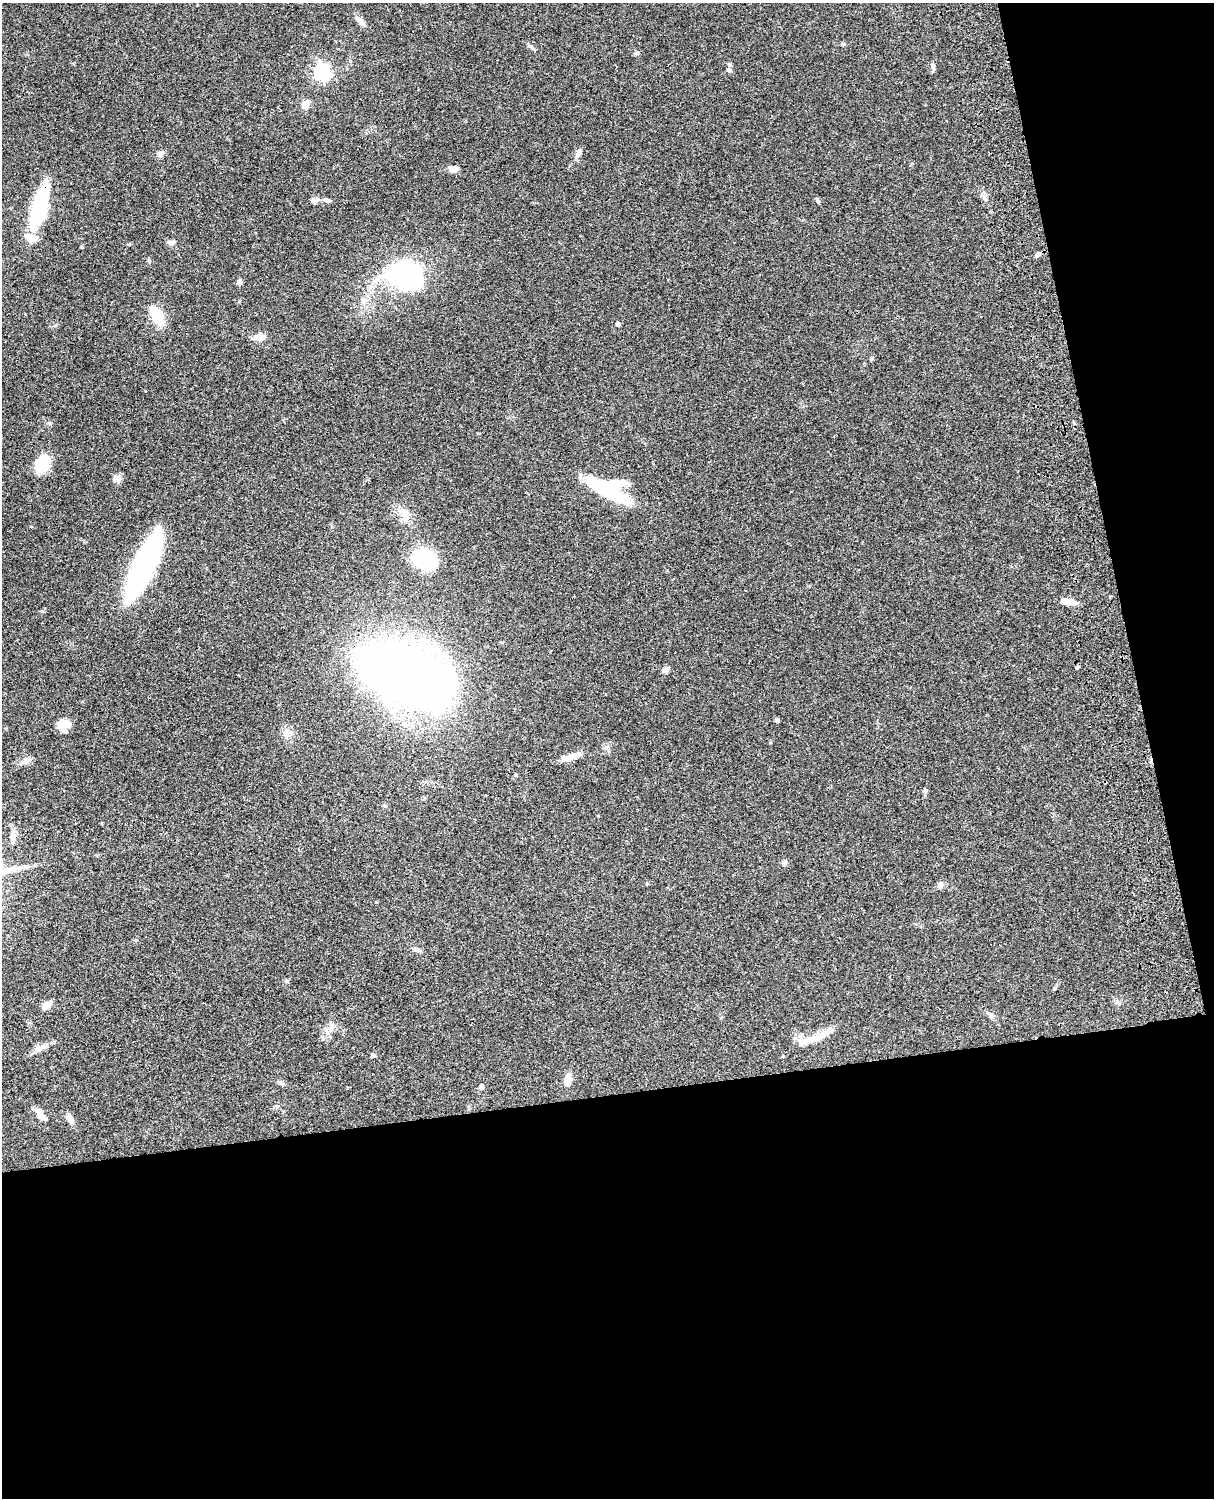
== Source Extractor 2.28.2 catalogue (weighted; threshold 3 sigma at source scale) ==
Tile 12 of 4 x 3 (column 4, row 3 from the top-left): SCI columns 3758-4969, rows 276-1771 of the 5087 x 4925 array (HDU 1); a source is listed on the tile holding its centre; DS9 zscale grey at full resolution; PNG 1216 x 1500 px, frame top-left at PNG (2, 3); no overlay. Shown black and unused: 33% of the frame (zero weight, under 3 of 4 exposures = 6% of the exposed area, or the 3 px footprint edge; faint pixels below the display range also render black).
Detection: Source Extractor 2.28.2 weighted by HDU 2 'WHT'; one run over the whole footprint, this tile lists its part. Background 0.0863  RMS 0.0061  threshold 0.0276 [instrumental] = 3 sigma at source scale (4.5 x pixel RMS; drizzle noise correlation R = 1.50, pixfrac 1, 0.05/0.05 arcsec/px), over >= 5 px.
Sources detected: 56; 3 inside a brighter object's white glare — not listed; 2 inside a brighter listed object's ellipse — not listed separately; the other 51 listed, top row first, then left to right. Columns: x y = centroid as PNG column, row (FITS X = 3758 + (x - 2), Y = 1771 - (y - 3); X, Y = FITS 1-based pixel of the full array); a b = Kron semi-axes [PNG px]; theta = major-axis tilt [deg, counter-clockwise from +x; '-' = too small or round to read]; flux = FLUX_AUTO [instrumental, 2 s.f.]
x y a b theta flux
360 20 18 5 -43 2.7
843 44 6 4 16 0.73
636 53 7 5 25 1.1
932 65 8 4 90 1.3
729 70 7 6 - 1.7
322 71 7 6 - 180
305 104 9 8 - 5.7
579 153 11 6 70 2.6
160 154 8 7 - 2.1
453 169 12 7 -1 3.1
315 200 12 6 19 2.3
818 201 8 4 -55 0.92
39 207 40 12 74 61
170 242 10 6 4 1.7
1038 254 7 5 55 1.5
403 274 23 17 -22 140
239 282 6 6 - 1.8
156 315 19 10 -60 18
618 324 4 4 - 2.1
260 337 11 7 -1 5.9
43 464 16 11 61 25
118 478 9 8 - 2.4
607 490 48 14 -30 39
404 515 17 10 83 5.3
425 559 18 15 -20 45
144 565 63 17 65 140
1069 601 17 6 -12 6.5
1077 667 4 4 - 0.76
398 669 61 36 -12 560
665 670 8 6 12 2.4
777 720 5 4 - 1.3
65 723 19 10 -6 6.8
573 756 26 7 23 5.2
25 762 18 5 21 2.9
925 791 7 4 71 1
13 837 15 6 86 3.6
785 862 7 6 - 1.3
941 884 9 6 -73 1.7
416 950 12 4 -11 1.6
286 981 5 5 - 0.86
47 1005 9 6 39 6
991 1015 10 5 -52 1.7
331 1029 10 5 54 2.3
815 1038 34 9 20 11
39 1048 11 6 20 3
373 1055 7 5 62 1
568 1080 12 7 78 6.2
280 1082 8 4 -19 1.2
481 1086 5 4 - 2.6
40 1114 19 7 -52 5
70 1118 12 7 -64 3.4
Overlapping masked pixels (flux is a lower limit): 1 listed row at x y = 39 207
Unlisted compact peaks at least as high as the median listed source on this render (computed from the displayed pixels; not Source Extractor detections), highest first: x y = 871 358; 530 46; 149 260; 50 423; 286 730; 55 325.